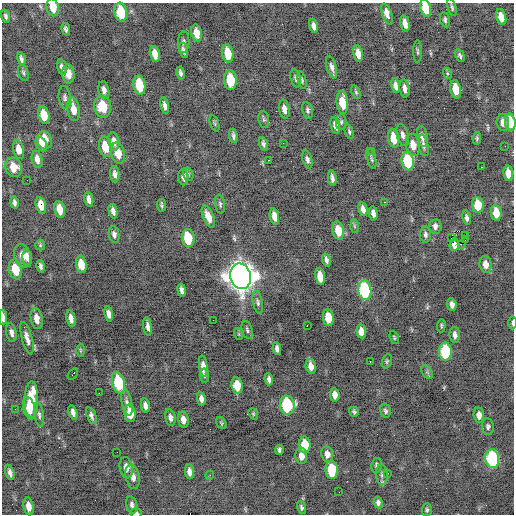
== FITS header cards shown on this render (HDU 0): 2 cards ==
NAXIS1  =                  512 / Axis length
NAXIS2  =                  512 / Axis length

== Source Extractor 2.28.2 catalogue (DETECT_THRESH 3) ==
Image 512 x 512 px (HDU 0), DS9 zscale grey, 1 PNG px = 1 image px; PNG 516 x 516 px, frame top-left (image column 1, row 512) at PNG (2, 3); each listed source drawn as its Kron ellipse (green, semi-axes under 4 px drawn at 4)
Background -0.518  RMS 0.84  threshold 2.52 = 3 sigma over >= 5 px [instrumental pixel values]
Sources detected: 194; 1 with non-positive FLUX_AUTO (blend fragments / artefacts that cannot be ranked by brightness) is neither listed nor drawn; the other 193 listed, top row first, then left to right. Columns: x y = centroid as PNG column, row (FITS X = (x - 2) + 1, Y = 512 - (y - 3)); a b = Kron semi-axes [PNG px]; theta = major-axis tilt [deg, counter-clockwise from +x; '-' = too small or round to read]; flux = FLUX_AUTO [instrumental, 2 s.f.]
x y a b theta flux
53 7 9 6 -77 840
452 7 9 3 -75 100
426 8 9 5 -78 1300
121 12 9 6 -80 2200
387 14 11 4 -70 510
6 16 6 4 -72 120
501 17 8 5 -75 500
445 20 8 5 -79 120
405 24 8 4 -77 370
313 26 7 4 -76 220
66 29 6 4 -77 140
196 33 8 5 -79 680
184 42 10 6 88 180
183 50 8 3 -74 160
417 52 11 3 -89 100
228 53 9 5 -79 1300
155 54 8 5 -78 570
358 54 8 5 -79 450
460 55 7 4 -66 110
21 59 7 3 -77 160
62 67 7 5 -75 210
332 67 12 4 -74 240
23 73 8 5 -72 120
180 73 6 3 -78 140
447 73 5 3 - 70
68 74 9 6 -84 510
296 78 9 5 -75 140
230 80 10 6 -85 1700
302 80 9 4 -77 100
139 85 9 6 -79 1900
396 86 7 4 -77 280
405 88 9 5 -81 270
456 89 9 5 -78 1100
104 90 9 5 -79 260
356 92 7 4 -69 92
65 97 11 6 -84 170
342 102 11 5 -85 1200
165 106 8 3 -79 200
103 107 11 8 -76 1400
73 109 12 6 -81 540
284 109 9 5 -81 320
308 110 8 5 -75 130
44 115 9 5 -77 930
264 120 8 5 -82 120
341 122 8 5 82 120
503 122 8 6 -83 320
510 122 9 5 -81 1300
215 124 8 3 -71 74
335 125 8 4 -77 290
349 132 7 4 -72 98
403 135 11 6 -75 230
233 136 7 3 -81 140
422 137 10 5 -80 260
394 138 9 5 -80 1000
477 138 6 4 81 85
44 140 9 7 -76 940
114 141 9 5 -78 370
283 143 3 2 - 49
41 144 8 5 -60 540
263 144 7 4 -72 130
413 145 11 7 -79 590
423 145 11 5 -77 160
505 146 2 2 - 29
105 147 10 6 -79 1100
19 150 9 5 -78 490
371 151 3 2 - 62
118 153 11 6 -78 790
371 158 11 3 -75 110
37 159 9 5 -78 350
307 159 9 4 -74 170
268 160 3 2 - 50
408 161 9 6 -81 2400
14 167 10 8 -69 830
481 167 2 2 - 43
508 173 8 5 -84 550
115 174 8 5 -82 210
188 174 7 5 -75 100
183 177 8 5 -86 180
332 178 8 3 -83 180
27 180 2 2 - 73
89 199 8 4 -81 260
14 202 6 3 -78 130
384 202 3 2 - 93
220 204 9 5 -81 120
41 205 8 5 -78 670
162 205 6 3 -83 94
478 205 8 5 -84 1300
60 209 8 5 -77 760
363 209 7 4 -77 290
113 211 7 4 -77 230
373 213 7 4 -80 220
496 213 8 5 -82 890
274 216 8 4 -79 480
208 217 12 5 -67 550
467 218 7 4 -81 170
354 226 7 4 -88 89
435 226 7 6 - 200
338 230 9 5 -79 910
114 234 8 5 -79 190
425 235 8 5 -89 150
465 235 2 2 - 29
188 238 9 6 -84 2400
451 238 2 2 - 120
465 240 3 2 - 58
461 244 2 2 - 120
40 245 5 5 - 69
454 245 6 5 - 210
22 256 12 8 -75 520
27 258 8 4 -85 340
326 260 6 3 -75 160
81 264 9 5 -79 900
486 264 8 6 -83 430
41 266 6 3 -77 140
15 269 10 6 -78 1300
241 276 13 10 -76 74000
320 277 8 5 -81 940
182 290 7 3 -81 170
365 290 10 6 -81 6200
258 302 11 5 -80 160
452 305 6 4 -83 250
109 314 8 4 -80 280
3 317 7 3 -88 250
328 318 8 5 -82 1000
37 319 10 6 -80 470
71 319 8 4 -79 350
213 320 2 2 - 40
512 323 6 2 -89 100
148 326 9 4 -82 210
307 326 3 2 - 390
441 326 7 4 88 82
247 330 9 5 -74 130
361 331 7 5 -83 500
11 333 9 5 -79 250
239 334 6 4 -72 57
455 335 8 5 -85 220
27 338 16 5 -75 340
394 338 7 3 -69 67
277 349 6 4 -81 210
80 350 6 4 -90 74
445 352 9 6 -89 3500
370 361 3 2 - 160
387 361 7 4 72 93
203 366 11 4 -85 370
311 366 7 5 -76 390
427 372 7 5 -55 110
73 374 6 3 54 410
204 375 7 4 -80 100
269 379 6 4 -83 180
118 383 11 6 -77 2800
237 386 8 6 -82 1000
99 393 2 2 - 190
335 395 7 5 -84 340
201 399 7 4 -80 220
31 400 18 7 90 1800
127 403 13 5 -78 230
287 405 9 7 -88 4200
145 406 7 4 -78 230
29 408 11 6 -77 810
15 409 2 2 - 36
385 411 7 5 -76 130
354 412 5 4 - 100
73 413 7 4 -74 230
130 413 9 5 -81 1100
253 414 6 4 -69 73
39 415 12 4 -80 160
479 415 7 5 -85 340
91 416 9 4 -71 190
170 418 8 5 -79 210
183 420 8 5 -81 350
221 423 6 4 -60 81
488 427 8 6 -83 140
305 445 8 6 -88 1300
279 450 5 3 - 120
117 452 2 2 - 32
327 454 8 6 -82 350
301 456 8 6 -86 400
492 459 9 7 -83 5700
376 465 7 5 80 130
126 468 11 6 -80 410
332 470 9 6 -86 2400
189 472 7 4 -84 280
10 473 8 4 -74 210
388 473 3 2 - 82
210 475 4 3 - 60
382 475 10 6 -86 170
133 477 12 7 -78 390
339 492 2 2 - 49
378 503 6 4 -80 160
132 505 9 5 -76 190
28 506 9 5 -80 450
301 508 7 4 -70 120
427 510 6 5 - 110
136 513 6 5 - 140
At the frame edge (FLAGS 8, measured only in part): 6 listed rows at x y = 53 7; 426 8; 510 122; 3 317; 512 323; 136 513
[1 non-positive-flux detection neither listed nor drawn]